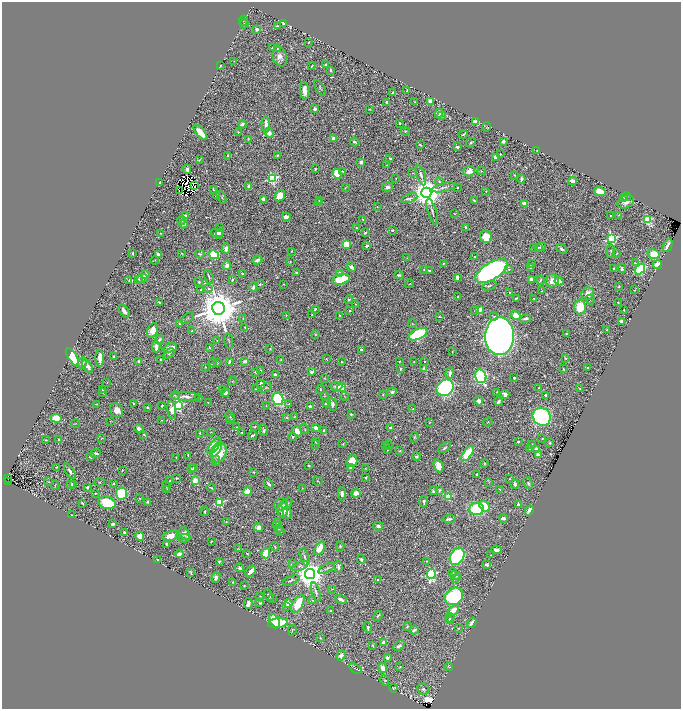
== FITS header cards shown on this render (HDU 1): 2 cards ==
NAXIS1  =                 1358
NAXIS2  =                 1414

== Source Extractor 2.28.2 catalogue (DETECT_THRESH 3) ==
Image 1358 x 1414 px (HDU 1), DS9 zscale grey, zoomed out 1/2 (1 PNG px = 2 x 2 image px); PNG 683 x 711 px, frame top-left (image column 2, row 1414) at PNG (2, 2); each listed source drawn as its Kron ellipse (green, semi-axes under 4 px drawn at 4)
Background 0.534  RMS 0.0092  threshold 0.0276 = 3 sigma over >= 5 px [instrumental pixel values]
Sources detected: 712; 44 cannot appear on this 1/2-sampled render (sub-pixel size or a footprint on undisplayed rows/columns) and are neither listed nor drawn; of the other 668, the 500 brightest by FLUX_AUTO listed and drawn (168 fainter detections omitted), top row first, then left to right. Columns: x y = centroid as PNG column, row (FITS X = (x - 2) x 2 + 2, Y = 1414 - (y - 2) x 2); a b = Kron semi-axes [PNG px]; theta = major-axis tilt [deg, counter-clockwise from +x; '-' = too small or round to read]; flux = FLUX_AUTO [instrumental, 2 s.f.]
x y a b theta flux
244 21 5 2 - 1.4
283 23 4 3 - 6.4
244 24 4 3 - 1.7
277 26 3 2 - 1.4
257 29 3 3 - 4.4
308 42 2 2 - 1.4
273 48 3 2 - 4
278 49 4 3 - 1.7
280 57 10 7 -74 11
234 61 2 2 - 0.97
325 65 3 2 - 2.6
220 66 2 2 - 1.2
312 66 3 2 - 1.4
330 70 3 2 - 3.8
320 88 9 4 -57 2.5
305 91 9 4 -87 18
407 91 3 2 - 2.6
392 93 3 2 - 4.1
430 101 4 3 - 17
387 102 3 2 - 8.4
415 102 2 2 - 1.5
315 109 3 3 - 4.6
369 109 4 2 - 1.2
439 113 5 3 - 14
441 115 3 3 - 3.8
475 122 3 2 - 36
400 123 2 2 - 2.7
242 124 4 3 - 7.7
266 124 8 3 -86 14
486 127 5 3 - 1.8
405 131 4 3 - 1.6
200 132 9 3 -49 41
238 132 3 3 - 1.7
269 133 5 4 - 13
463 134 5 2 - 2.2
334 138 4 3 - 12
248 139 4 2 - 1.5
503 141 3 3 - 3.9
355 142 4 2 - 3.7
471 143 5 2 - 2.1
420 145 3 2 - 2
457 147 3 2 - 4.2
536 151 2 1 - 0.96
500 154 2 1 - 1
228 155 3 2 - 3.8
277 155 2 2 - 1.4
495 157 3 3 - 5.7
390 158 3 2 - 2.5
200 159 4 1 - 1.1
361 162 3 3 - 7.9
387 165 2 2 - 1
187 169 4 3 - 5.6
315 169 2 2 - 2.1
342 171 2 2 - 1.3
469 171 6 5 - 14
482 171 4 3 - 1.4
412 173 3 2 - 1
337 174 5 4 - 70
421 175 10 4 -72 5.9
514 175 3 2 - 1.5
272 178 4 4 - 210
396 179 3 2 - 0.94
521 179 4 3 - 4.6
572 181 4 3 - 12
160 182 2 2 - 2.4
440 182 4 3 - 2.2
195 186 2 1 - 0.95
249 186 3 3 - 7.3
387 187 5 4 - 6.9
444 187 12 3 13 5.7
345 188 3 2 - 1
458 188 2 2 - 1.8
213 189 3 2 - 1.4
179 191 2 1 - 1.2
486 191 2 2 - 1.2
600 192 6 3 -20 32
426 193 5 5 - 3800
217 195 4 3 - 2.3
280 196 6 4 57 34
222 197 7 3 -62 2.2
627 197 4 3 - 2.3
409 198 8 4 20 4.8
623 198 4 2 - 1.9
263 199 4 3 - 5.7
319 200 4 2 - 1.8
474 200 3 2 - 2.6
626 202 9 6 20 12
319 203 4 3 - 1.8
524 204 4 2 - 16
377 207 2 2 - 1.2
432 212 13 3 -73 5.3
454 214 2 2 - 1
610 215 2 2 - 1.2
619 215 3 2 - 1.1
185 216 4 3 - 9.4
286 217 4 3 - 14
363 219 3 3 - 1.3
181 220 4 3 - 2.3
647 220 4 3 - 150
183 224 4 4 - 9.1
465 227 3 2 - 3.3
219 228 4 3 - 1.6
356 228 3 2 - 1.7
392 230 3 3 - 3
220 232 3 3 - 4.3
161 233 3 3 - 1.5
365 233 3 2 - 4
217 234 6 4 -20 12
486 237 6 6 - 45
611 238 4 4 - 220
346 245 4 4 - 53
668 245 7 2 64 7.2
367 246 4 3 - 3.2
534 247 2 2 - 1.1
539 247 3 3 - 1.8
541 247 5 3 - 3.5
226 248 5 3 - 9.6
562 249 6 3 -40 4.8
291 251 2 2 - 1.6
611 251 7 3 83 2.1
133 253 3 2 - 1.8
182 253 3 2 - 0.99
617 253 4 2 - 1.2
158 254 4 3 - 5.8
200 254 5 3 - 2.7
654 254 6 5 - 33
214 255 5 4 - 100
475 257 2 2 - 2.5
407 258 3 2 - 1
155 260 4 2 - 1.3
257 260 5 3 - 6.4
290 261 2 2 - 1.4
443 263 2 2 - 1.4
635 263 3 2 - 1.2
531 264 3 2 - 4.1
227 265 4 4 - 13
657 265 4 3 - 18
352 267 5 3 - 8.9
531 268 3 2 - 4.1
614 268 2 2 - 4
622 269 4 3 - 3.3
640 269 6 4 52 210
424 270 2 2 - 1.1
429 270 2 2 - 3.2
509 270 3 3 - 2
492 271 18 8 32 890
296 272 2 2 - 2.8
340 273 4 3 - 6.6
242 274 3 2 - 1.7
145 275 3 3 - 19
399 275 5 2 - 3.6
209 277 7 2 -70 2.3
457 277 3 2 - 7.1
142 278 5 3 - 3.2
138 279 4 3 - 2.3
232 279 3 3 - 2.8
341 279 9 5 15 79
531 280 3 3 - 11
540 280 4 2 - 2
129 281 3 3 - 2.1
552 281 7 6 - 18
559 281 4 3 - 14
199 282 3 3 - 2
260 284 5 3 - 1.7
284 284 3 2 - 1.1
409 284 4 2 - 1.2
489 286 7 4 20 3.8
619 286 3 3 - 1.4
253 287 5 3 - 5.8
209 289 3 2 - 1.1
201 290 3 3 - 1.9
634 290 2 2 - 1
542 291 4 3 - 1.7
509 293 2 2 - 1.3
588 294 6 6 - 16
457 297 2 1 - 1
516 298 3 2 - 1.8
534 299 2 2 - 1.3
348 300 4 3 - 2.5
590 300 5 3 - 1.9
159 302 4 2 - 2
618 302 3 2 - 1.1
356 304 2 2 - 1.1
580 307 7 6 - 47
218 308 6 6 - 8800
315 309 4 2 - 2.1
349 310 3 3 - 2.3
479 310 4 3 - 15
624 310 2 2 - 1.7
124 311 7 3 -56 9.5
475 311 3 3 - 2.3
286 315 2 2 - 1.6
312 315 2 2 - 1.1
340 315 2 2 - 1.8
516 315 5 4 - 27
439 316 2 2 - 1.1
494 316 4 3 - 1.9
187 318 7 3 38 2.2
243 318 3 2 - 0.96
525 319 5 3 - 5.6
621 321 3 2 - 14
179 324 2 2 - 1.9
412 324 4 3 - 1.4
245 327 3 3 - 2.1
152 330 8 5 67 18
607 330 3 2 - 1.3
191 331 3 3 - 1.9
316 334 2 2 - 0.97
418 334 10 5 24 120
566 334 3 3 - 2
499 336 19 14 88 2000
159 340 5 3 - 4.9
217 340 3 2 - 0.95
229 341 8 3 -83 2.4
156 347 6 3 -89 14
170 348 7 3 20 18
210 348 3 2 - 1.3
270 349 3 3 - 1.9
361 350 3 3 - 3.7
452 352 2 2 - 1
169 353 6 4 38 3.1
73 357 10 4 -59 95
114 357 2 2 - 1.8
100 358 8 3 -88 17
566 358 2 2 - 1.7
161 359 2 2 - 2.9
326 359 3 3 - 1.2
281 360 4 2 - 2
139 361 3 2 - 5.4
245 361 3 2 - 9.5
399 361 2 2 - 1.3
424 361 2 1 - 0.96
213 362 4 2 - 2.6
229 362 4 2 - 3.5
341 362 3 2 - 1.2
414 362 3 2 - 1.3
82 363 6 4 57 5.5
217 363 3 2 - 1.2
88 366 7 3 -57 17
205 367 2 2 - 1.2
587 368 2 2 - 1.6
401 369 3 2 - 2.2
424 369 4 3 - 6.6
563 369 3 2 - 1.9
261 370 4 2 - 1.2
256 372 3 3 - 4.7
312 372 4 3 - 5.3
450 373 6 3 84 7
275 375 3 3 - 6.2
481 376 7 5 -73 270
325 378 3 2 - 1
514 378 2 2 - 2.4
232 381 4 3 - 1.8
107 382 3 2 - 1
261 384 5 2 - 7.3
336 386 6 4 1 6
342 387 4 4 - 63
265 388 6 3 33 2.5
445 388 9 7 39 400
539 388 2 2 - 1.2
102 389 3 2 - 2.9
222 389 3 2 - 1.1
256 389 2 2 - 1.6
580 389 3 2 - 2.4
320 390 4 2 - 1.6
103 392 3 3 - 1.5
392 392 5 4 - 4.5
497 392 2 2 - 1.3
225 393 4 3 - 7.2
383 394 3 2 - 0.99
505 394 4 3 - 6.8
175 395 4 3 - 1.8
546 395 2 2 - 11
185 396 15 4 -3 9.4
325 396 4 3 - 1.9
344 396 4 3 - 1.5
199 398 3 2 - 1.3
278 399 6 5 - 210
479 401 5 3 - 8.7
498 401 4 3 - 4.9
208 402 3 2 - 0.99
133 403 3 1 - 1.2
327 403 4 3 - 9.7
96 404 3 2 - 1.3
289 404 4 3 - 1.5
332 404 7 3 -73 6.6
266 405 3 2 - 0.98
162 406 2 2 - 2
178 406 4 3 - 250
310 406 3 2 - 8.5
148 407 2 2 - 2.4
413 409 3 2 - 1.4
117 410 7 6 - 15
172 410 9 4 -81 24
351 414 2 2 - 2.8
230 416 5 3 - 2.8
295 416 4 2 - 1.6
287 417 4 2 - 1.6
542 417 9 8 - 330
56 418 5 4 - 57
162 420 2 2 - 1.3
231 420 2 2 - 1.3
110 421 3 3 - 1
429 422 2 2 - 1.1
488 422 5 2 - 1.7
75 424 4 2 - 1.2
237 427 3 2 - 1.2
255 427 4 3 - 2
390 427 3 2 - 2.7
316 428 4 3 - 12
139 429 5 3 - 8.1
305 429 5 2 - 1.2
264 430 6 3 -83 3.8
324 430 3 3 - 3.2
297 431 5 4 - 18
211 432 4 2 - 1
242 432 3 3 - 1.4
200 433 3 2 - 1.3
144 434 4 3 - 2.6
252 435 4 2 - 4.8
292 437 4 2 - 2.3
414 437 5 3 - 1.8
102 438 3 2 - 1.1
542 438 2 1 - 1.2
46 440 2 2 - 1.7
59 440 2 2 - 3.4
315 442 3 2 - 1
518 442 2 2 - 7.5
550 443 3 3 - 2.7
316 444 3 3 - 1.9
343 444 4 2 - 1.2
532 444 4 3 - 2.3
388 445 4 2 - 1.6
214 446 9 4 54 60
385 446 3 2 - 1.4
445 448 7 3 36 2.9
216 449 8 4 55 50
529 449 3 2 - 0.99
387 450 3 2 - 2.8
400 450 3 2 - 1.6
536 450 4 3 - 15
219 453 10 7 65 35
467 453 9 4 55 62
95 454 5 2 - 5.4
188 455 3 2 - 1.9
538 455 3 3 - 18
416 456 4 3 - 2.6
90 457 3 3 - 3.5
176 457 2 1 - 1
216 461 5 3 - 1.9
352 461 6 5 - 43
484 464 4 3 - 1.7
308 465 3 2 - 1.8
438 466 7 4 -68 18
56 467 2 2 - 1.5
193 468 3 2 - 1.4
350 468 4 3 - 3.3
365 468 3 3 - 1.6
191 469 3 3 - 1.8
122 470 3 2 - 1.4
70 471 9 3 -57 8.3
253 472 3 3 - 1.6
477 474 3 2 - 2.6
366 477 3 2 - 1.3
8 478 3 2 - 11
177 478 3 2 - 2.2
509 478 4 2 - 1.1
8 481 2 1 - 17
170 481 2 2 - 2.4
195 481 3 3 - 58
318 481 5 2 - 1.4
48 482 3 3 - 1.2
99 482 5 3 - 1.8
489 482 4 2 - 1.2
528 483 6 3 -66 3.2
73 484 4 3 - 8
114 484 2 2 - 1.4
269 484 5 2 - 5.3
515 484 4 3 - 6.2
55 485 5 2 - 1.1
71 485 3 2 - 2.2
166 486 5 3 - 1.6
87 487 4 3 - 2.9
211 488 4 2 - 1.8
302 488 3 2 - 0.97
167 489 3 2 - 0.96
500 489 3 2 - 1.2
440 490 3 3 - 3
433 491 3 3 - 4.7
247 492 4 4 - 38
95 493 2 2 - 1.4
122 493 6 5 - 160
356 493 4 4 - 13
342 494 6 3 89 7.8
448 497 3 3 - 68
139 498 2 1 - 1
148 502 4 4 - 3
220 502 4 3 - 130
424 502 6 3 89 4.6
82 503 3 2 - 1.9
107 503 9 6 -17 93
287 503 6 4 54 5.7
281 504 7 6 - 9
518 505 4 2 - 4.5
485 506 6 4 -54 51
477 509 7 6 - 89
282 510 7 5 -89 29
529 510 5 3 - 16
205 512 4 3 - 2.3
287 513 6 4 -74 6.7
72 515 3 2 - 1.4
503 518 4 2 - 6.8
449 519 6 3 7 5.5
226 521 3 2 - 1.1
277 523 4 3 - 2
113 524 3 3 - 7.1
277 526 2 2 - 1.8
378 526 5 4 - 5.5
259 528 4 3 - 22
279 528 3 2 - 2.6
281 531 2 2 - 1.1
124 532 2 2 - 5.4
185 534 7 5 -55 7.7
140 536 4 4 - 21
170 536 8 5 16 16
185 538 6 3 0 2.2
211 541 3 2 - 1.3
167 544 3 3 - 7.2
340 546 5 3 - 2.4
275 547 5 2 - 1.5
320 548 7 4 58 34
239 549 4 3 - 1.7
496 550 5 3 - 8.2
247 553 3 2 - 1.7
266 553 5 4 - 33
179 554 4 3 - 8.1
491 555 3 2 - 1.2
457 556 9 6 60 220
304 557 9 3 -72 3.5
361 559 4 3 - 4
157 560 2 2 - 4.6
219 561 3 3 - 2.4
427 561 3 3 - 1.3
293 564 3 2 - 6
486 564 4 2 - 6.1
300 566 9 4 20 5.3
338 567 5 3 - 6.2
239 568 4 3 - 4
327 568 9 3 27 3.8
251 571 6 2 50 16
191 572 4 2 - 1.9
452 573 5 3 - 1.9
310 574 5 5 - 3100
431 574 5 4 - 290
455 576 6 4 -14 5.1
216 577 5 4 - 5.7
456 578 4 2 - 1.4
291 580 9 2 20 2.8
378 580 4 3 - 3.1
233 582 2 2 - 1.5
244 586 2 2 - 1.6
332 589 3 2 - 1.2
316 592 10 3 -72 4.3
268 595 6 3 -60 3.9
260 596 4 3 - 2.1
454 596 10 8 36 230
273 599 3 3 - 1.2
341 599 6 3 -25 8.8
312 600 3 3 - 1.4
260 603 4 2 - 3.1
248 604 5 3 - 11
288 604 4 3 - 15
298 604 10 5 61 53
286 606 3 3 - 5.7
453 610 6 3 45 27
331 611 3 2 - 2
378 616 5 2 - 2.2
450 618 5 3 - 2.9
450 620 3 3 - 2.7
275 621 7 4 -63 58
278 623 10 5 7 130
472 623 6 3 55 9.4
407 626 5 4 - 2.8
368 627 5 3 - 4.5
458 628 3 3 - 1.2
292 630 5 2 - 1.4
414 630 4 3 - 4.4
320 638 2 2 - 1.1
383 643 3 3 - 15
373 645 3 2 - 2.1
399 646 6 3 40 4.3
341 655 5 4 - 9.6
387 658 3 2 - 7.3
449 666 4 2 - 1
400 667 3 3 - 2
355 668 7 1 -35 1.2
382 668 5 4 - 16
384 680 5 3 - 2.1
393 688 4 4 - 1.5
423 689 6 5 - 4.8
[168 fainter detections neither listed nor drawn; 44 sub-pixel or undisplayed-footprint detections neither listed nor drawn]